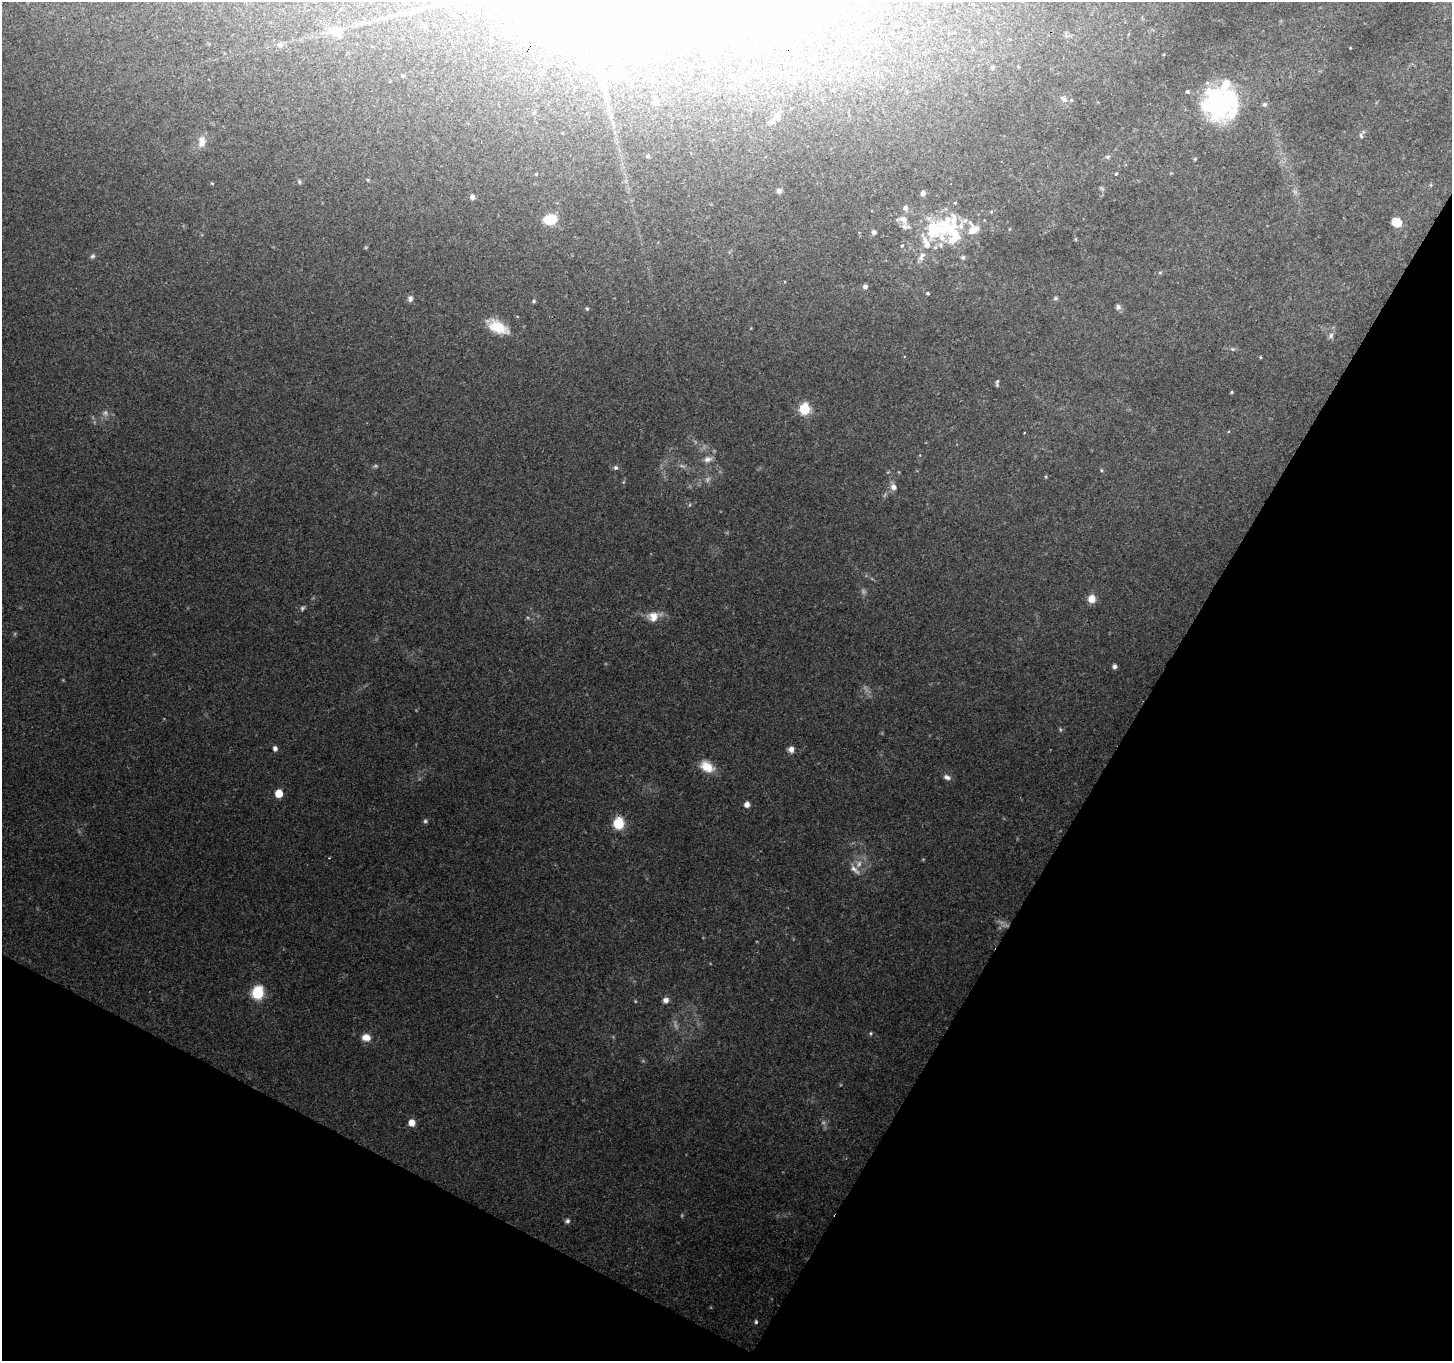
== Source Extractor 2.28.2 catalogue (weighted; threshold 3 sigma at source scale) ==
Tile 15 of 4 x 4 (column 3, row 4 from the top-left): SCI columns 2901-4350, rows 197-1555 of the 5807 x 5895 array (HDU 1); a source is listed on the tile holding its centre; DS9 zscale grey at full resolution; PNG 1454 x 1363 px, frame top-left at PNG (2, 2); no overlay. Shown black and unused: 29% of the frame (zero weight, under 2 of 3 exposures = <1% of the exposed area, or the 3 px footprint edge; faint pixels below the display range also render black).
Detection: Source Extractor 2.28.2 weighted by HDU 2 'WHT'; one run over the whole footprint, this tile lists its part. Background 0.208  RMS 0.0087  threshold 0.0392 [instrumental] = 3 sigma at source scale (4.5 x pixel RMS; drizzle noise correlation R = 1.50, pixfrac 1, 0.0396/0.0396 arcsec/px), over >= 5 px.
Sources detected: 112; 10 too faint to see at this stretch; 6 inside a brighter object's white glare — not listed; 15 inside a brighter listed object's ellipse — not listed separately; the other 81 listed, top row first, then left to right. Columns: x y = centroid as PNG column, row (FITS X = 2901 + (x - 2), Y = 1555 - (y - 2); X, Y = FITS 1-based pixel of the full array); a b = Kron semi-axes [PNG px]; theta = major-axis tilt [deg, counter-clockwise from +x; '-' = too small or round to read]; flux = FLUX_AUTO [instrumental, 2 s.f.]
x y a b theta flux
673 15 18 14 -79 21
335 31 21 11 -3 11
1066 35 10 3 -80 1.7
280 45 8 7 - 2.9
706 48 13 5 -35 3.2
688 64 5 3 - 0.72
713 65 5 3 - 0.98
992 67 6 6 - 2.2
403 76 4 4 - 0.91
652 81 5 5 - 1.2
1064 99 11 6 -39 3.9
655 102 6 6 - 4.7
1221 104 47 35 29 100
1264 104 6 6 - 2
773 121 11 7 53 4.1
1361 135 7 4 -63 1.6
202 142 16 10 83 7.7
648 156 5 4 - 1.6
1108 157 6 5 - 2
1195 159 4 4 - 1.1
1116 173 4 3 - 1.1
299 182 6 5 - 1.4
212 183 5 3 - 0.73
1102 188 8 3 -45 1.1
779 191 7 6 - 2.8
923 193 5 4 - 4.3
472 197 5 5 - 3.4
955 203 4 3 - 0.91
905 208 6 6 - 3.9
991 212 5 4 - 1.1
550 219 14 11 5 19
902 219 19 10 -27 8.7
1397 222 7 5 -25 32
936 229 30 24 -49 52
972 231 17 8 -77 13
874 232 6 5 - 2.6
1075 239 6 4 90 1
902 246 5 4 - 1
93 256 7 5 31 1.8
921 257 13 7 61 5.3
963 257 5 5 - 2.1
1160 272 5 3 - 1
865 286 6 5 - 2.6
927 293 4 4 - 1.5
1055 298 6 5 - 1.4
410 299 9 7 -89 3
534 301 5 4 - 1.4
1118 307 7 7 - 2.7
587 309 5 4 - 1
498 327 27 13 -28 20
1331 336 7 6 - 2.4
1233 349 6 5 - 1.6
1260 357 4 3 - 0.71
997 383 8 3 87 1.6
1232 392 5 3 - 0.93
804 409 6 6 - 71
708 459 12 8 16 4.9
616 468 6 5 - 2.1
1101 470 5 3 - 0.97
893 487 8 7 - 4.4
1092 599 7 7 - 11
302 608 7 5 39 1.9
654 616 17 13 18 11
1115 667 4 4 - 3.1
275 748 5 4 - 3.2
791 749 8 7 - 4.6
707 767 18 12 -30 15
947 777 9 6 -18 3.6
279 793 5 5 - 20
747 805 5 5 - 6.3
425 821 6 5 - 1.7
619 823 6 6 - 80
855 870 18 8 -43 6.4
258 993 7 6 - 98
666 1000 6 6 - 4.2
635 1001 5 3 - 0.72
871 1033 6 4 -84 1.2
366 1037 8 7 - 9.9
412 1123 5 5 - 11
567 1221 6 6 - 2.2
756 1322 6 4 -81 1.5